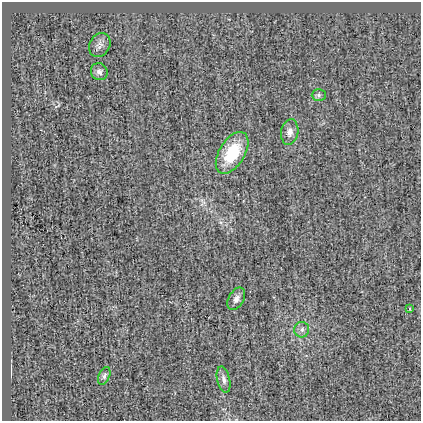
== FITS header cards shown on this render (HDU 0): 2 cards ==
NAXIS1  =                  419
NAXIS2  =                  419

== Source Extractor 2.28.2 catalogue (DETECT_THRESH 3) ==
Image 419 x 419 px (HDU 0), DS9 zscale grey, 1 PNG px = 1 image px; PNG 423 x 423 px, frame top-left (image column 1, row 419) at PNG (2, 2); each listed source drawn as its Kron ellipse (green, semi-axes under 4 px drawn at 4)
Background -5.58e-04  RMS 0.031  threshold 0.0927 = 3 sigma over >= 5 px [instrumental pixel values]
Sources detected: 10; all 10 listed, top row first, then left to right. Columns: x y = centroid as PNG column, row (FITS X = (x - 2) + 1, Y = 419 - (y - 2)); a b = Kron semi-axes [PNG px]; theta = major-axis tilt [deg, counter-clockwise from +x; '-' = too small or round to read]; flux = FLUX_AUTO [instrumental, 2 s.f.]
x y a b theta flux
100 45 13 10 59 10
99 72 9 8 - 8.1
319 95 7 6 - 5.1
290 132 13 8 80 14
232 153 23 13 59 89
236 299 12 7 61 11
410 309 4 2 - 1.6
302 330 8 7 - 8.2
104 376 9 5 67 5.6
224 380 13 6 -76 10